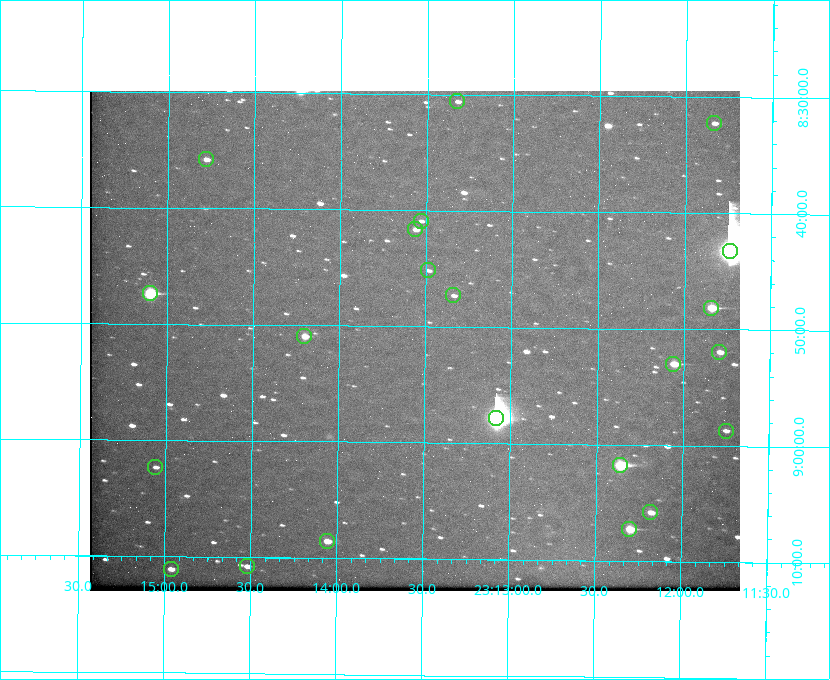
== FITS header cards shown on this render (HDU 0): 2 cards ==
NAXIS1  =                  650 / Width of table row in bytes
NAXIS2  =                  500 / Number of rows in table

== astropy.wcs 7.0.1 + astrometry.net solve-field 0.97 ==
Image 650 x 500 px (HDU 0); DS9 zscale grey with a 90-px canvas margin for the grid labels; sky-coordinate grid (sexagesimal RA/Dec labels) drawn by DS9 from the SOLVED WCS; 22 Tycho-2 reference stars matched to detected sources circled (green)
Header WCS: none
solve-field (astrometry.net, Tycho-2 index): SOLVED blind (the file carries no WCS)
Solved WCS: RA---TAN-SIP/DEC--TAN-SIP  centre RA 23:13:34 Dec +08:51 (348.39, +8.85 deg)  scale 5.16 arcsec/px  FOV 55.9' x 43.0'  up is +179 deg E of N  parity flipped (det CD > 0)
(file carries no celestial WCS; the grid is the blind solution)
Tycho-2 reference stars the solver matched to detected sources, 22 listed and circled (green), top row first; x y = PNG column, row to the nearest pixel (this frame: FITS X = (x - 90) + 1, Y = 500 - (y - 91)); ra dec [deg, ICRS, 3 dp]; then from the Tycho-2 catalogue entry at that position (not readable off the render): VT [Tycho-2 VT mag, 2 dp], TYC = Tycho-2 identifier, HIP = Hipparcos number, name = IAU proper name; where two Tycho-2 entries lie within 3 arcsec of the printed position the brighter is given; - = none
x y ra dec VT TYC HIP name
457 101 348.332 +8.510 12.18 1161-1418-1 - -
714 123 347.959 +8.537 11.67 1161-1362-1 - -
206 159 348.695 +8.597 11.30 1161-1571-1 - -
421 221 348.383 +8.682 11.92 1161-890-1 - -
415 229 348.391 +8.694 11.47 1161-728-1 - -
730 251 347.934 +8.720 5.17 1161-1795-1 114520 -
428 270 348.371 +8.753 12.36 1161-1249-1 - -
150 293 348.775 +8.789 8.97 1161-884-1 114784 -
453 295 348.335 +8.788 11.88 1161-938-1 - -
711 308 347.960 +8.802 9.24 1161-1027-1 - -
304 336 348.550 +8.849 10.80 1161-574-1 - -
719 352 347.948 +8.865 11.50 1161-1677-1 - -
673 364 348.014 +8.883 10.51 1161-1048-1 - -
496 418 348.271 +8.963 6.92 1161-1161-1 114608 -
726 431 347.937 +8.978 11.39 1161-1508-1 - -
620 465 348.091 +9.029 8.14 1161-448-1 114562 -
155 467 348.765 +9.039 11.87 1161-1547-1 - -
650 512 348.045 +9.096 10.97 1161-1179-1 - -
629 529 348.075 +9.120 9.77 1161-768-1 - -
327 541 348.514 +9.143 10.38 1161-1071-1 - -
247 566 348.631 +9.180 11.26 1161-1559-1 - -
171 569 348.741 +9.184 11.62 1161-452-1 - -